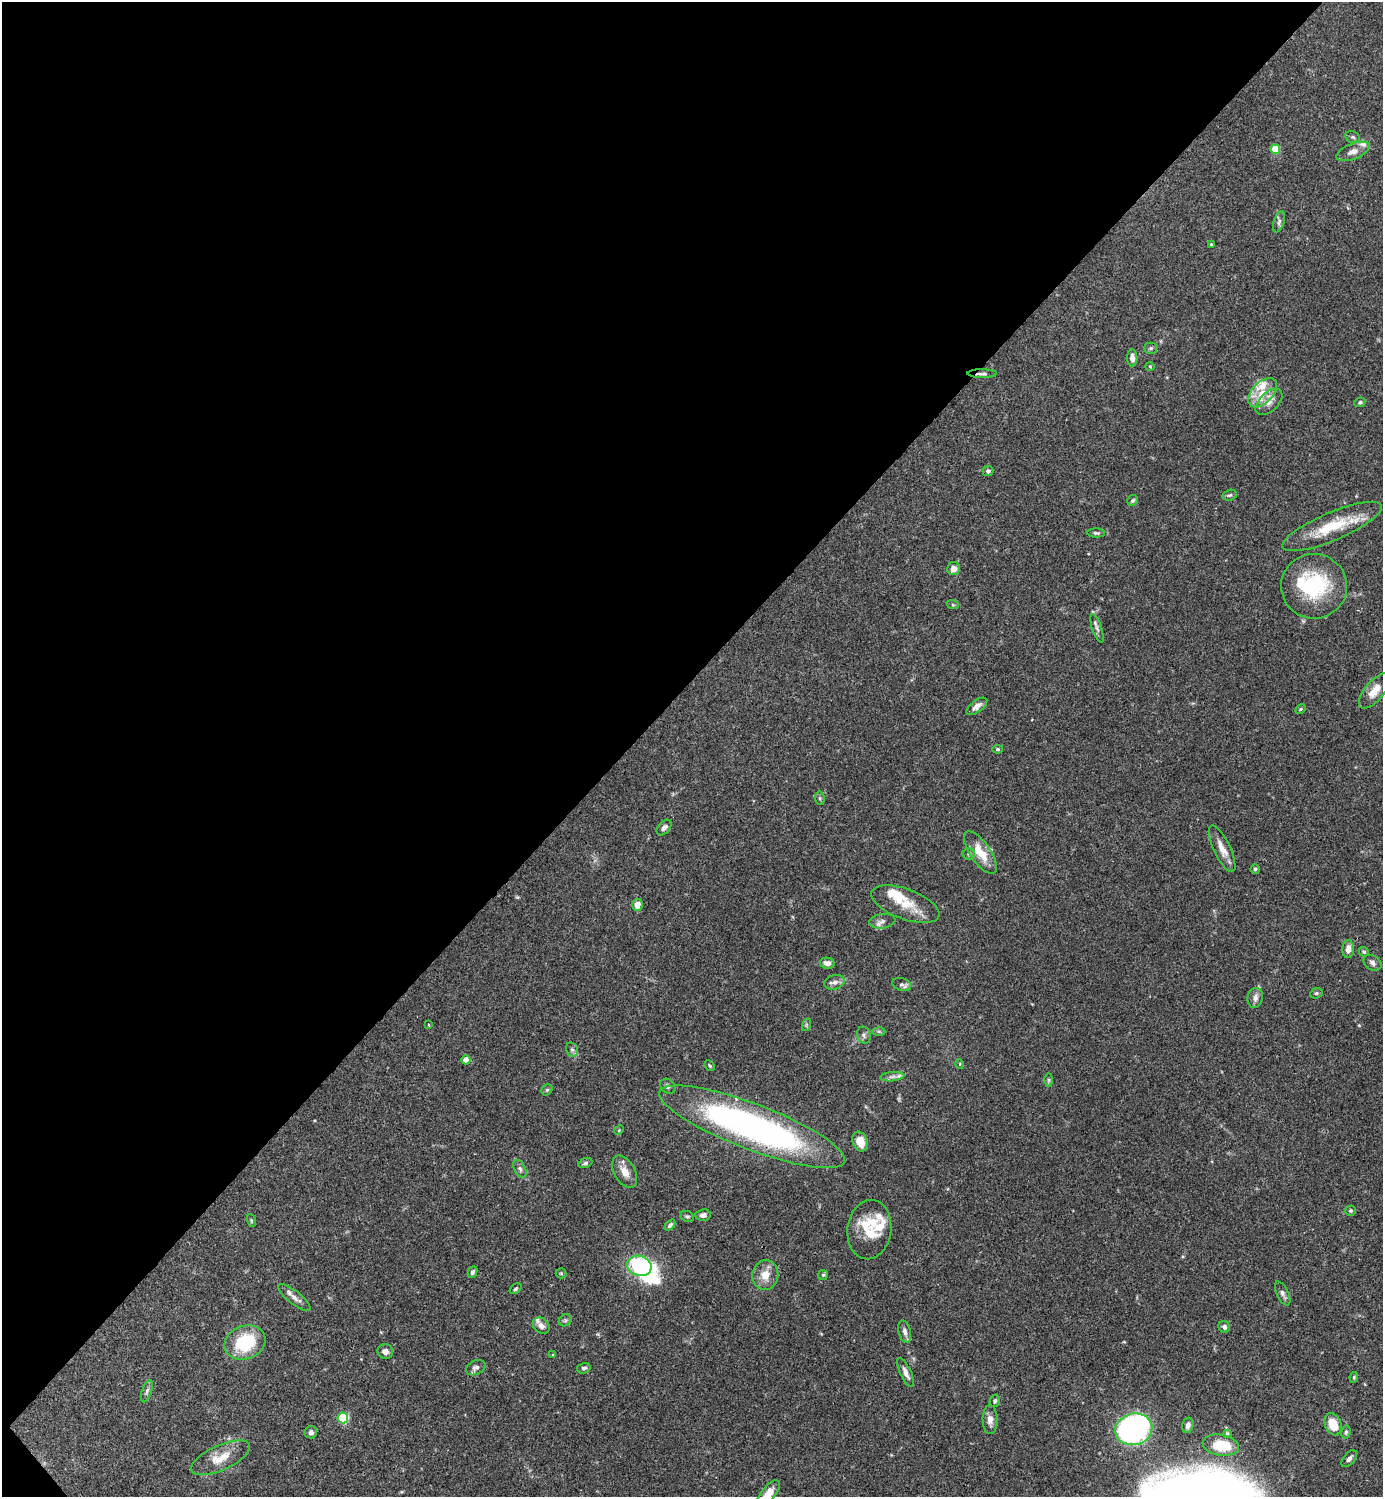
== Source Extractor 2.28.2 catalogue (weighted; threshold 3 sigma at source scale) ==
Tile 5 of 4 x 4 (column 1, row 2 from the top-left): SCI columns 300-1680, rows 2990-4484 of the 5981 x 5981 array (HDU 1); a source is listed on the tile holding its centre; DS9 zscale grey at full resolution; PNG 1385 x 1499 px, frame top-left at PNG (2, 2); each listed source drawn as its Kron ellipse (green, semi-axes under 4 px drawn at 4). Shown black and unused: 46% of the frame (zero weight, under 3 of 4 exposures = <1% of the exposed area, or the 3 px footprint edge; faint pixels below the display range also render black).
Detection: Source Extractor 2.28.2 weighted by HDU 2 'WHT'; one run over the whole footprint, this tile lists its part. Background 0.0657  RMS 0.0032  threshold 0.0143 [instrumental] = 3 sigma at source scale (4.5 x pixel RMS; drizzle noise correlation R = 1.50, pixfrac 1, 0.05/0.05 arcsec/px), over >= 5 px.
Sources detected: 109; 1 too faint to see at this stretch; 2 inside a brighter object's white glare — neither listed nor drawn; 7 inside a brighter listed object's ellipse — not listed separately; the other 99 listed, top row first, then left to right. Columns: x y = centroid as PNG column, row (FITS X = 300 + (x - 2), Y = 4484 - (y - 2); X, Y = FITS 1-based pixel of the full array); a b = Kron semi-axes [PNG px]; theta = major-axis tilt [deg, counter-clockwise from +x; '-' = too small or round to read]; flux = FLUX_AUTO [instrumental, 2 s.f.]
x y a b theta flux
1353 137 7 5 -22 0.69
1275 149 5 4 - 9.2
1353 151 18 7 22 2.4
1279 222 11 5 72 0.9
1211 244 4 3 - 0.28
1151 348 6 5 - 0.55
1132 358 9 5 -88 1.6
1150 366 4 3 - 0.28
982 374 15 4 0 0.88
1263 393 18 10 45 5.6
1269 402 16 9 44 2.8
1360 402 5 4 - 0.57
988 471 5 5 - 0.74
1230 495 7 5 16 0.56
1133 500 6 5 - 0.54
1332 526 54 14 23 14
1096 533 9 4 -2 0.63
953 569 6 6 - 1.7
1314 586 33 32 - 24
953 605 6 3 -19 0.35
1097 628 15 5 -71 1.2
1375 691 22 9 50 3.9
977 706 12 6 37 1.6
1300 709 5 4 - 0.45
998 749 5 4 - 0.47
820 798 7 5 -83 0.6
664 827 9 6 47 1.1
1222 849 25 8 -64 3.5
980 853 25 10 -55 6.9
969 854 6 6 - 0.58
1255 869 4 4 - 0.56
905 904 36 15 -20 7.9
637 905 6 5 - 2.9
882 921 13 7 7 1.5
1348 949 9 6 88 2.1
1364 952 5 4 - 0.5
827 963 7 5 -9 1.7
1373 963 9 7 -35 1.3
834 982 10 7 16 1.5
902 985 9 6 -19 0.95
1316 993 6 5 - 0.54
1255 998 10 7 78 1.5
429 1025 4 2 - 0.23
806 1025 6 4 72 0.44
879 1031 6 4 -1 0.49
864 1035 8 6 -74 0.88
572 1050 7 5 -68 0.76
466 1060 4 4 - 3.6
960 1064 5 3 - 0.26
710 1066 5 3 - 0.34
892 1077 12 4 5 1.2
1048 1080 6 4 -89 0.53
668 1086 8 6 -41 0.91
547 1090 6 5 - 0.46
752 1127 99 23 -21 120
619 1130 5 4 - 0.31
860 1142 10 7 -68 4.6
585 1163 7 4 21 0.62
520 1169 9 5 -63 0.95
625 1172 18 10 -60 3.4
1350 1211 5 5 - 0.5
703 1215 8 5 5 1.3
687 1216 7 5 -23 0.62
251 1221 7 4 -72 0.39
670 1225 6 4 46 0.73
869 1229 30 22 82 12
639 1266 12 10 -19 32
472 1272 6 4 65 0.74
561 1273 5 5 - 0.37
765 1275 15 13 79 4.2
823 1275 5 5 - 0.46
516 1289 6 4 39 0.47
1283 1293 13 5 -64 1.1
294 1297 20 6 -38 2.2
565 1320 7 5 45 0.67
541 1325 9 7 -42 1.5
1224 1327 6 5 - 0.9
905 1332 11 6 -75 1.3
245 1342 21 16 22 17
385 1352 8 7 - 1.5
553 1355 4 4 - 0.3
476 1368 10 7 25 1.1
584 1368 7 5 15 0.71
906 1373 16 5 -65 1.8
1354 1377 5 4 - 0.33
147 1391 12 5 72 0.96
995 1401 6 5 - 0.65
343 1418 5 5 - 23
990 1420 14 7 -89 2.4
1333 1424 11 8 -67 5.4
1188 1425 8 5 75 1.4
1134 1429 19 15 14 90
311 1432 6 6 - 1.1
1346 1432 7 4 80 0.6
1227 1433 4 4 - 0.37
1221 1445 18 10 -10 10
220 1458 32 12 24 6.3
1349 1459 10 5 49 1.2
768 1493 16 7 49 4.3
Overlapping masked pixels (flux is a lower limit): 2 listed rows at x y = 982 374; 752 1127
Isophote crosses this tile's border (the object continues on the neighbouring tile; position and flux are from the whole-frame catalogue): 1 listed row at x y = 768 1493